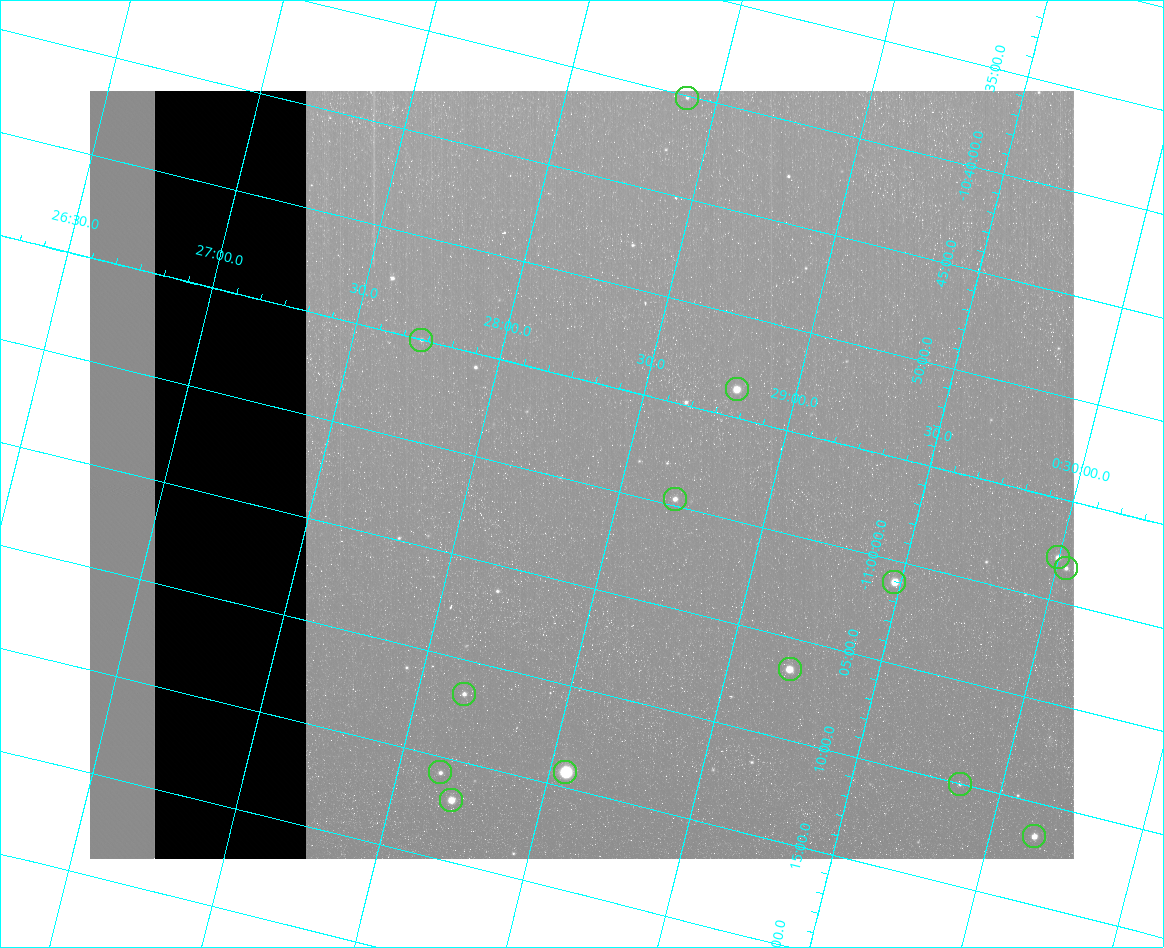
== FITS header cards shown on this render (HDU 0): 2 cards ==
NAXIS1  =                  984 / Size of image - Xaxis
NAXIS2  =                  768 / Size of image - Yaxis

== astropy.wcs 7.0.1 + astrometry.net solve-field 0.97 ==
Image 984 x 768 px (HDU 0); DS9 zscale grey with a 90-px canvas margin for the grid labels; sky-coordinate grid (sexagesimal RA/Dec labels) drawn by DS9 from the SOLVED WCS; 14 Tycho-2 reference stars matched to detected sources circled (green)
Header WCS: none
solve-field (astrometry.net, Tycho-2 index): SOLVED blind (the file carries no WCS)
Solved WCS: RA---TAN-SIP/DEC--TAN-SIP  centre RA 00:28:22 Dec -11:00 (7.09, -10.99 deg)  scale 2.99 arcsec/px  FOV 49.0' x 38.3'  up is -14 deg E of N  parity flipped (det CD > 0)
(file carries no celestial WCS; the grid is the blind solution)
Tycho-2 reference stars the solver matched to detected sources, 14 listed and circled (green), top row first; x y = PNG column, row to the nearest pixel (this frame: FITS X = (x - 90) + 1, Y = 768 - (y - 91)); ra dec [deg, ICRS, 3 dp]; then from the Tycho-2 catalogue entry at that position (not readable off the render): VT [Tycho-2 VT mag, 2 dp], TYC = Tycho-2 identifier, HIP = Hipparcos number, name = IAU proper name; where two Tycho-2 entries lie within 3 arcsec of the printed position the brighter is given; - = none
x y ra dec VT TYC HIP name
687 98 7.100 -10.669 12.28 5265-920-1 - -
421 340 6.932 -10.917 11.98 5265-755-1 - -
737 389 7.201 -10.894 9.38 5265-639-1 - -
675 499 7.173 -10.995 11.18 5265-587-1 - -
1058 557 7.499 -10.964 11.05 5265-40-1 - -
1066 568 7.508 -10.972 11.60 5265-91-1 - -
894 582 7.369 -11.017 9.43 5265-953-1 2311 -
790 669 7.302 -11.109 9.12 5265-446-1 - -
464 694 7.039 -11.195 11.45 5265-592-1 - -
440 772 7.036 -11.263 12.18 5265-564-1 - -
565 772 7.138 -11.237 6.94 5265-967-1 2246 -
960 784 7.465 -11.167 12.47 5265-75-1 - -
451 800 7.050 -11.283 9.92 5265-448-1 - -
1034 836 7.537 -11.194 10.28 5265-51-1 - -